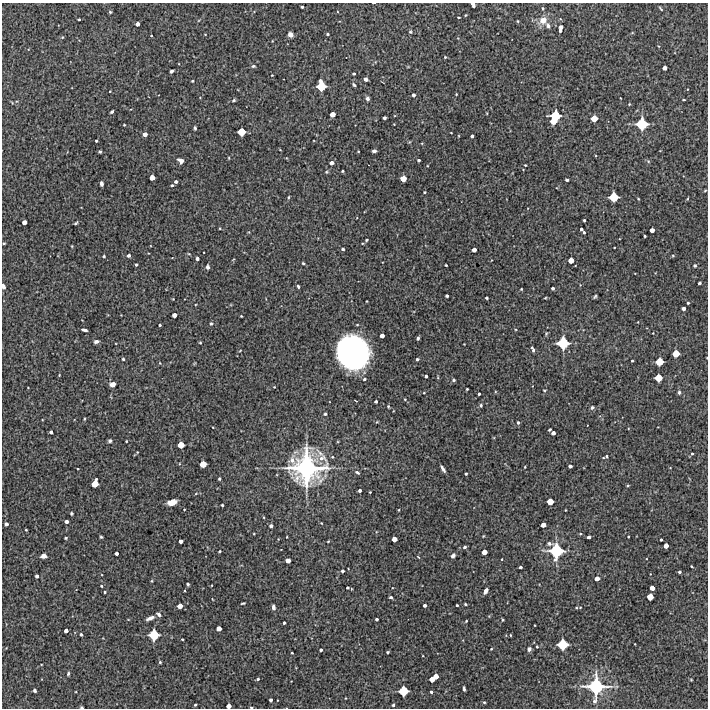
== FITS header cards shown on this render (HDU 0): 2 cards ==
NAXIS1  =                  706 /Length X axis
NAXIS2  =                  706 /Length Y axis

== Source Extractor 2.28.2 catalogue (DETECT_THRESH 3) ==
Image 706 x 706 px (HDU 0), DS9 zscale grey, 1 PNG px = 1 image px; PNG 710 x 710 px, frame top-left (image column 1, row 706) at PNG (2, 3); no overlay
Background 4660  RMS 270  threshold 819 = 3 sigma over >= 5 px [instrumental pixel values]
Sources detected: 257; all 257 listed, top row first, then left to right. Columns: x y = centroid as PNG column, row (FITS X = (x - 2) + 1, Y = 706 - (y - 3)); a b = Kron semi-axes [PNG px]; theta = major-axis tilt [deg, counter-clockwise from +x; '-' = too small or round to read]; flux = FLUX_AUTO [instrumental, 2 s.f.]
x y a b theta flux
473 5 5 3 - 5.7e+04
302 7 3 3 - 2.5e+04
543 8 4 4 - 2.0e+04
661 9 6 2 -50 1.9e+04
110 12 4 4 - 2.2e+04
465 15 4 2 - 1.4e+04
458 17 3 2 - 1.8e+04
79 19 3 2 - 2.2e+04
543 20 10 8 26 1.8e+05
518 21 4 3 - 1.6e+04
137 24 4 3 - 6.5e+04
548 26 7 5 -60 5.5e+04
561 27 4 3 - 5.0e+04
560 30 4 3 - 4.0e+04
410 32 5 4 - 2.3e+04
290 34 5 4 - 9.5e+04
327 34 3 3 - 2.1e+04
151 35 2 2 - 1.3e+04
62 37 4 3 - 1.6e+04
445 57 3 3 - 1.6e+04
253 66 5 4 - 2.8e+04
665 68 4 4 - 8.8e+04
171 71 4 3 - 4.9e+04
354 74 3 3 - 2.5e+04
272 75 3 2 - 1.2e+04
366 79 4 3 - 5.0e+04
192 81 3 2 - 1.9e+04
354 85 4 3 - 2.5e+04
321 86 8 6 -83 4.5e+05
110 91 3 2 - 1.3e+04
456 94 3 2 - 1.2e+04
413 95 4 4 - 3.8e+04
367 99 4 4 - 4.7e+04
234 100 4 3 - 2.7e+04
684 100 3 2 - 1.5e+04
112 112 4 3 - 3.5e+04
332 114 4 4 - 1.3e+05
555 116 8 8 - 5.1e+05
384 118 3 3 - 4.6e+04
594 118 5 5 - 2.2e+05
554 121 5 5 - 2.7e+05
394 124 2 2 - 9.9e+03
642 124 9 9 - 6.3e+05
124 125 3 2 - 1.5e+04
195 128 4 3 - 2.9e+04
241 132 6 5 - 2.8e+05
451 133 3 2 - 1.1e+04
145 134 4 4 - 9.4e+04
472 136 3 3 - 4.1e+04
96 141 3 2 - 2.0e+04
358 151 2 2 - 1.2e+04
374 151 4 3 - 4.8e+04
100 152 3 3 - 2.2e+04
229 158 4 2 - 1.3e+04
419 160 3 3 - 3.0e+04
180 161 7 5 -37 7.6e+04
648 161 5 3 - 2.0e+04
331 163 4 4 - 6.7e+04
525 165 2 2 - 1.4e+04
427 166 3 2 - 1.3e+04
342 171 3 2 - 1.8e+04
326 172 5 4 - 2.1e+04
152 177 4 4 - 1.3e+05
403 179 5 5 - 1.8e+05
567 180 3 3 - 3.3e+04
176 182 3 3 - 4.0e+04
101 184 4 3 - 5.7e+04
172 185 3 3 - 1.9e+04
705 191 5 3 - 1.6e+04
424 192 3 2 - 1.9e+04
289 197 5 3 - 1.7e+04
614 197 7 6 - 4.1e+05
638 199 3 2 - 1.5e+04
584 220 3 3 - 2.2e+04
24 222 4 4 - 9.6e+04
76 223 4 3 - 2.6e+04
581 229 3 3 - 4.0e+04
652 230 4 4 - 9.3e+04
584 232 3 2 - 2.3e+04
645 236 3 2 - 2.1e+04
366 240 3 3 - 2.4e+04
4 243 3 2 - 1.9e+04
343 249 4 3 - 2.7e+04
474 250 4 4 - 8.9e+04
129 255 4 4 - 4.5e+04
104 256 3 3 - 2.0e+04
197 259 3 3 - 5.0e+04
571 260 4 4 - 1.5e+05
303 263 4 3 - 2.0e+04
136 265 3 3 - 2.0e+04
446 265 3 2 - 1.9e+04
695 266 5 5 - 2.4e+04
208 267 5 4 - 4.6e+04
699 283 3 3 - 3.0e+04
3 286 5 3 - 6.5e+04
298 286 4 3 - 2.6e+04
553 288 3 3 - 3.6e+04
521 289 3 2 - 1.5e+04
447 296 3 3 - 3.4e+04
595 296 4 2 - 2.3e+04
487 298 3 3 - 2.7e+04
545 298 4 3 - 1.4e+04
173 299 2 2 - 1.1e+04
688 303 3 2 - 1.8e+04
683 308 4 4 - 6.5e+04
174 315 4 4 - 9.0e+04
241 316 2 2 - 1.3e+04
211 324 4 3 - 2.5e+04
160 325 3 3 - 2.4e+04
84 330 6 3 -15 5.1e+04
382 336 4 3 - 8.5e+04
418 338 3 3 - 2.8e+04
96 341 5 4 - 5.3e+04
200 343 3 3 - 1.7e+04
563 343 9 9 - 6.3e+05
533 349 7 3 -68 4.2e+04
353 353 26 23 -44 6.1e+06
676 353 5 5 - 2.4e+05
707 358 2 2 - 1.3e+04
123 359 3 3 - 2.0e+04
417 359 3 3 - 3.3e+04
632 361 3 2 - 1.7e+04
659 362 6 5 - 2.7e+05
160 363 4 2 - 1.1e+04
426 376 3 3 - 3.4e+04
658 378 6 5 - 2.6e+05
364 379 4 3 - 2.4e+04
453 380 4 4 - 2.8e+04
112 384 5 4 - 9.3e+04
274 387 3 2 - 1.1e+04
467 389 3 3 - 1.7e+04
544 390 4 2 - 1.6e+04
679 392 5 4 - 2.7e+04
424 393 3 3 - 1.3e+04
479 394 3 3 - 2.7e+04
405 399 4 4 - 1.5e+04
376 401 3 3 - 3.5e+04
481 405 4 3 - 2.5e+04
388 406 4 3 - 1.9e+04
592 407 4 4 - 3.5e+04
325 414 3 3 - 3.0e+04
84 419 3 2 - 1.6e+04
518 423 5 4 - 3.0e+04
549 430 3 3 - 2.4e+04
51 432 4 3 - 4.7e+04
553 433 4 4 - 6.7e+04
110 441 4 3 - 3.3e+04
126 441 3 2 - 1.5e+04
181 445 5 5 - 1.9e+05
137 452 3 3 - 1.2e+04
692 454 4 3 - 2.1e+04
606 456 5 4 - 2.6e+04
332 457 4 3 - 2.0e+04
292 460 9 7 -88 1.0e+05
203 464 5 5 - 2.1e+05
570 466 4 3 - 5.1e+04
525 467 3 2 - 1.2e+04
306 468 29 26 42 3.1e+06
443 469 7 3 -57 5.4e+04
357 472 7 4 -32 3.6e+04
466 474 3 3 - 2.2e+04
219 479 3 3 - 2.1e+04
95 483 7 5 66 2.3e+05
360 490 3 3 - 3.8e+04
370 492 2 2 - 1.4e+04
172 502 8 5 17 1.9e+05
550 502 5 5 - 1.9e+05
222 505 3 3 - 2.7e+04
399 510 4 2 - 1.2e+04
565 510 3 2 - 1.2e+04
71 513 3 3 - 2.1e+04
66 521 4 3 - 6.3e+04
6 524 4 3 - 5.2e+04
543 525 4 4 - 1.2e+05
271 526 4 4 - 4.6e+04
26 530 3 2 - 1.7e+04
483 536 4 2 - 1.3e+04
101 537 3 3 - 2.1e+04
287 537 2 2 - 1.4e+04
589 537 4 3 - 4.9e+04
66 538 3 2 - 2.1e+04
394 539 4 4 - 1.2e+05
661 540 3 3 - 2.4e+04
181 541 4 4 - 7.2e+04
328 541 3 3 - 1.3e+04
549 543 5 5 - 3.6e+04
666 546 4 4 - 1.2e+05
465 547 4 4 - 3.7e+04
219 551 3 2 - 2.1e+04
556 551 12 11 - 8.8e+05
484 552 4 4 - 1.3e+05
116 553 4 3 - 6.0e+04
43 556 5 4 - 7.7e+04
453 556 5 4 - 6.1e+04
418 557 5 3 - 1.5e+04
502 559 3 2 - 1.3e+04
288 561 4 4 - 7.5e+04
691 566 3 2 - 1.5e+04
520 567 3 3 - 3.8e+04
342 571 3 3 - 3.7e+04
679 572 3 3 - 3.3e+04
37 576 3 3 - 5.1e+04
597 578 4 4 - 9.8e+04
152 581 4 3 - 1.7e+04
188 584 4 3 - 2.4e+04
101 586 3 2 - 1.8e+04
347 587 3 3 - 2.7e+04
652 588 4 4 - 1.0e+05
486 591 6 3 58 7.2e+04
105 592 3 3 - 2.0e+04
391 597 3 3 - 2.8e+04
650 597 5 5 - 1.9e+05
212 599 3 2 - 1.1e+04
243 603 4 2 - 1.9e+04
465 604 3 3 - 2.1e+04
425 605 3 3 - 4.3e+04
457 605 3 3 - 2.4e+04
180 606 4 4 - 1.3e+05
273 607 5 4 - 4.8e+04
576 608 5 3 - 1.6e+04
159 614 6 4 -35 4.3e+04
150 618 9 4 24 8.0e+04
377 619 3 3 - 3.4e+04
503 620 3 2 - 1.8e+04
466 621 4 2 - 1.7e+04
284 623 3 3 - 2.9e+04
219 629 4 4 - 1.2e+05
66 631 4 3 - 6.5e+04
81 634 4 3 - 2.6e+04
154 635 8 8 - 5.0e+05
510 635 3 2 - 1.3e+04
182 639 3 2 - 1.7e+04
562 644 7 7 - 4.9e+05
537 647 3 3 - 1.7e+04
491 649 3 2 - 1.5e+04
529 649 6 5 - 4.5e+04
321 650 3 3 - 3.7e+04
388 652 3 2 - 2.3e+04
292 653 3 2 - 1.5e+04
160 662 3 3 - 2.3e+04
68 674 5 3 - 2.6e+04
436 676 5 4 - 1.3e+05
258 679 3 3 - 2.5e+04
432 679 5 4 - 1.4e+05
691 680 4 3 - 1.4e+04
596 686 18 16 85 1.4e+06
464 689 5 3 - 3.5e+04
35 691 4 3 - 3.4e+04
403 691 7 7 - 4.2e+05
431 692 3 3 - 2.9e+04
271 700 3 3 - 4.5e+04
484 702 4 4 - 2.3e+04
195 705 3 3 - 2.1e+04
393 705 4 3 - 2.5e+04
229 706 4 4 - 1.0e+05
82 707 3 2 - 2.3e+04
251 707 4 2 - 1.9e+04
At the frame edge (FLAGS 8, measured only in part): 7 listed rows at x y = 473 5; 4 243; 3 286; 707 358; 229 706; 82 707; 251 707